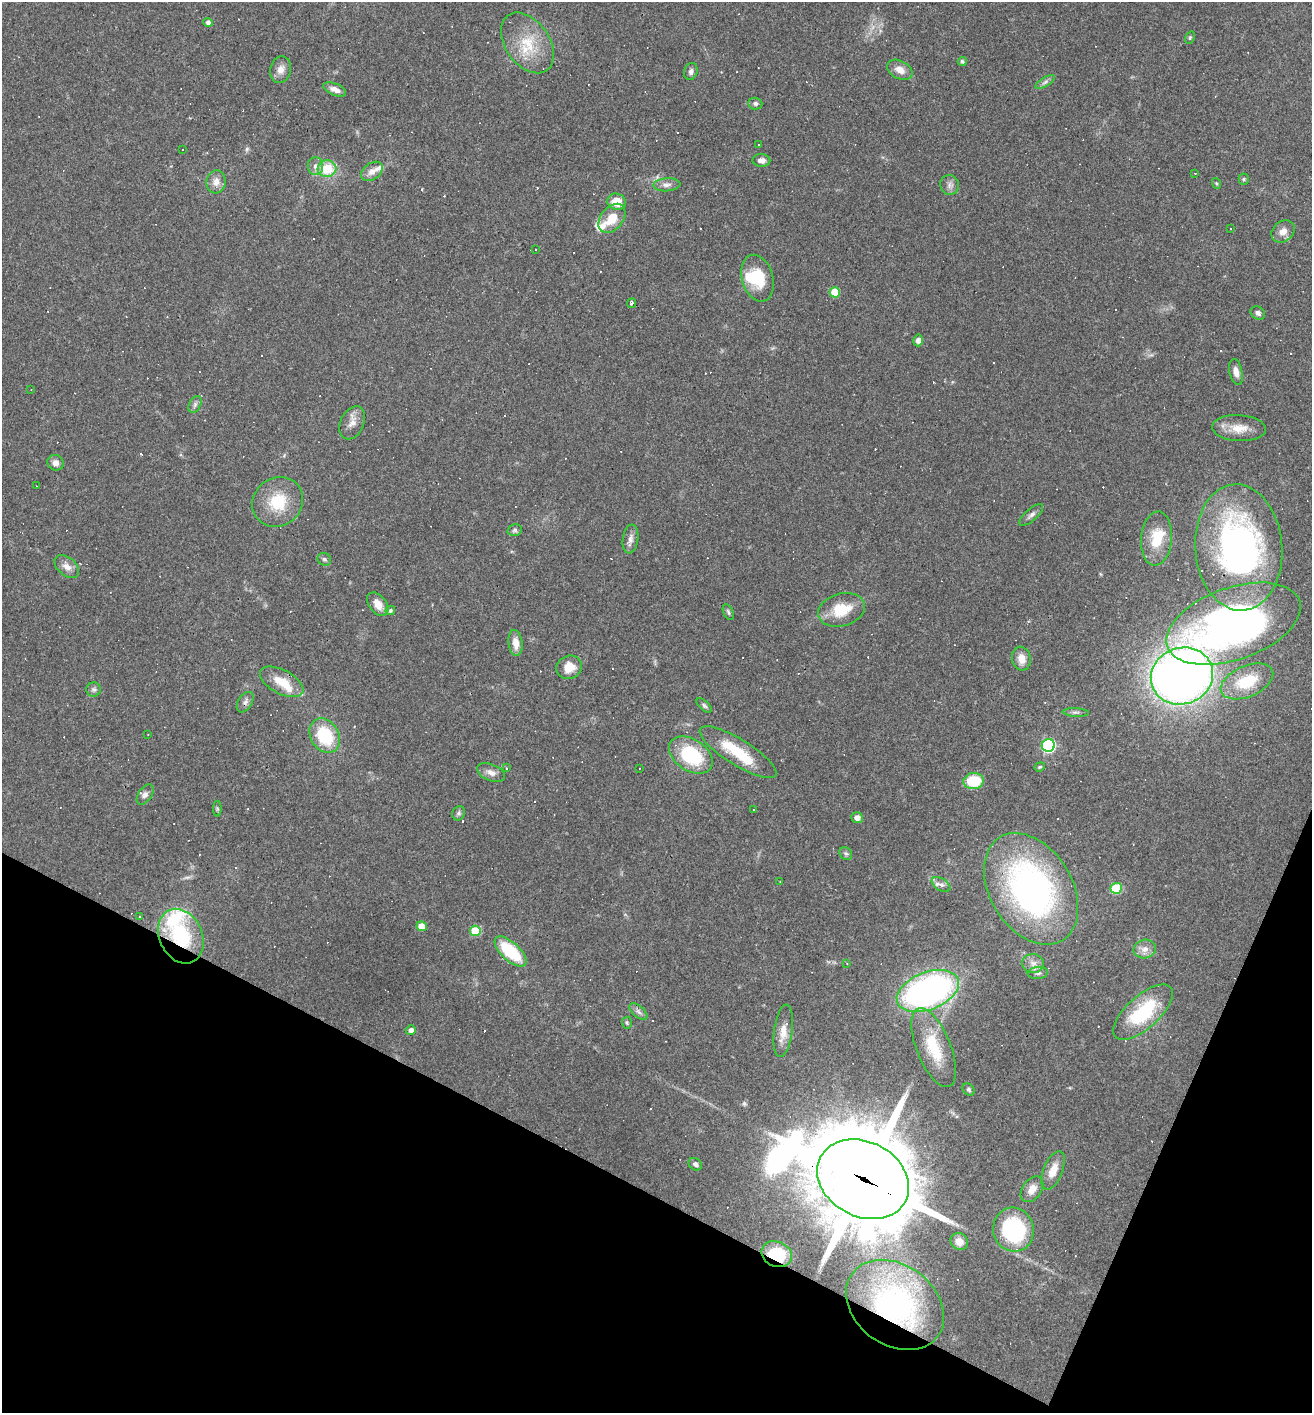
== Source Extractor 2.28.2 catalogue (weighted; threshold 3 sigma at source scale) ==
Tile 15 of 4 x 4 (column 3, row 4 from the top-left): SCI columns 2761-4070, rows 1-1411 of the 5654 x 5643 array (HDU 1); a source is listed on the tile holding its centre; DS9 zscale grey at full resolution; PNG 1314 x 1415 px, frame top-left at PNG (2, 2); each listed source drawn as its Kron ellipse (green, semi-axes under 4 px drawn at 4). Shown black and unused: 20% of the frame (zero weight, under 3 of 4 exposures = <1% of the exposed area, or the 3 px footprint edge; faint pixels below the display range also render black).
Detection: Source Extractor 2.28.2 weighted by HDU 2 'WHT'; one run over the whole footprint, this tile lists its part. Background 0.0483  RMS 0.0047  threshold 0.0211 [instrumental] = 3 sigma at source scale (4.5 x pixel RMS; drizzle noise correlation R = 1.50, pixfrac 1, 0.05/0.05 arcsec/px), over >= 5 px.
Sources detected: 166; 1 too faint to see at this stretch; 2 inside a brighter object's white glare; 46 cosmic-ray / hot-pixel residue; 1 long thin detection or spike segment (spike, bleed or trail) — neither listed nor drawn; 9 inside a brighter listed object's ellipse — not listed separately; the other 107 listed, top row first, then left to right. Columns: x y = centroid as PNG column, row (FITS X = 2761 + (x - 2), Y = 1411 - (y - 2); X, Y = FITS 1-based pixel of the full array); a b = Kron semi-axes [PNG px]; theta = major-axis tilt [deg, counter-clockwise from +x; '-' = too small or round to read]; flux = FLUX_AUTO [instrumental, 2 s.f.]
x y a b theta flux
208 22 5 4 - 1.5
1190 38 6 4 69 0.66
527 43 34 22 -55 18
962 61 4 4 - 1.1
281 70 13 10 76 3.8
900 70 13 9 -28 4.3
691 71 9 6 71 1.6
1045 82 11 4 32 1.4
335 89 12 6 -22 2.8
755 103 7 6 - 1.3
759 145 3 3 - 0.94
182 150 2 2 - 0.42
761 160 9 6 -2 2.5
315 166 9 7 90 2.4
327 169 9 8 - 14
372 171 12 8 37 3.6
1195 173 2 2 - 0.45
1244 179 5 5 - 0.6
216 182 11 9 84 3.7
1216 183 5 4 - 0.57
667 185 13 6 3 2.2
950 185 10 9 - 2.2
617 202 9 8 - 7.8
612 218 16 11 51 8.9
1231 229 3 3 - 1.5
1283 231 12 10 41 3.9
536 249 3 3 - 4.6
757 278 24 15 -74 17
835 292 5 5 - 12
631 303 5 3 - 0.84
1258 313 8 6 -32 1.7
918 340 6 5 - 2.1
1236 372 13 6 -77 3.1
31 389 3 2 - 0.31
195 404 9 5 64 1.4
352 423 17 11 65 4.4
1239 428 27 13 -3 8
55 463 8 7 - 2.7
37 486 3 2 - 0.26
278 502 26 24 39 18
1031 515 15 6 41 1.8
515 530 7 5 14 1.1
630 539 14 8 82 2.7
1156 539 27 15 85 13
1239 548 63 43 -86 160
324 559 7 6 - 1.1
67 566 14 9 -41 3.7
378 604 13 8 -52 4.8
390 610 5 4 - 1.1
842 610 24 16 16 14
728 612 8 4 -65 0.97
1233 624 70 36 19 250
515 643 13 7 -83 4.8
1021 659 12 9 -80 4.9
569 667 13 11 26 7.4
1182 676 31 28 20 420
1247 681 28 15 23 18
282 682 24 12 -28 10
94 690 7 7 - 1.3
245 702 11 7 57 1.9
704 706 9 4 -42 1.1
1076 712 13 4 -3 1.3
148 734 3 2 - 0.28
325 736 18 14 -59 23
1048 745 6 6 - 83
738 752 44 13 -32 21
691 755 24 16 -33 31
1040 767 5 4 - 0.68
506 768 4 3 - 0.66
639 768 3 2 - 0.29
491 773 15 8 -22 3
974 781 10 8 5 17
145 794 11 6 55 2.2
217 809 8 4 -90 0.71
754 810 2 2 - 0.32
459 813 7 6 - 1.1
857 818 6 5 - 2.5
846 853 7 5 -42 1.1
780 881 2 2 - 0.26
941 885 10 6 -33 1.8
1116 888 6 5 - 26
1031 889 60 41 -58 150
139 916 3 2 - 0.41
422 926 5 4 - 5.8
475 931 5 5 - 17
181 936 28 21 -65 35
1145 949 11 9 11 3.6
511 952 20 9 -42 24
1033 963 11 9 -9 3.2
847 964 3 3 - 0.32
1038 973 10 6 6 1.6
928 991 32 18 21 160
638 1012 11 5 -42 1.6
1143 1012 37 16 42 32
627 1023 6 5 - 0.7
411 1030 5 5 - 2.3
783 1031 26 9 82 6.2
934 1048 42 17 -68 20
969 1089 7 5 -47 0.94
695 1164 7 5 -35 1.4
1053 1170 20 9 67 6.4
863 1179 48 37 -28 5500
1032 1189 14 9 55 4.4
1013 1230 22 20 -76 46
959 1241 9 8 - 3.7
777 1254 16 12 -23 18
895 1305 53 40 -36 93
Overlapping masked pixels (flux is a lower limit): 6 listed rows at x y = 1239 548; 1233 624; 181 936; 863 1179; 777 1254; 895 1305